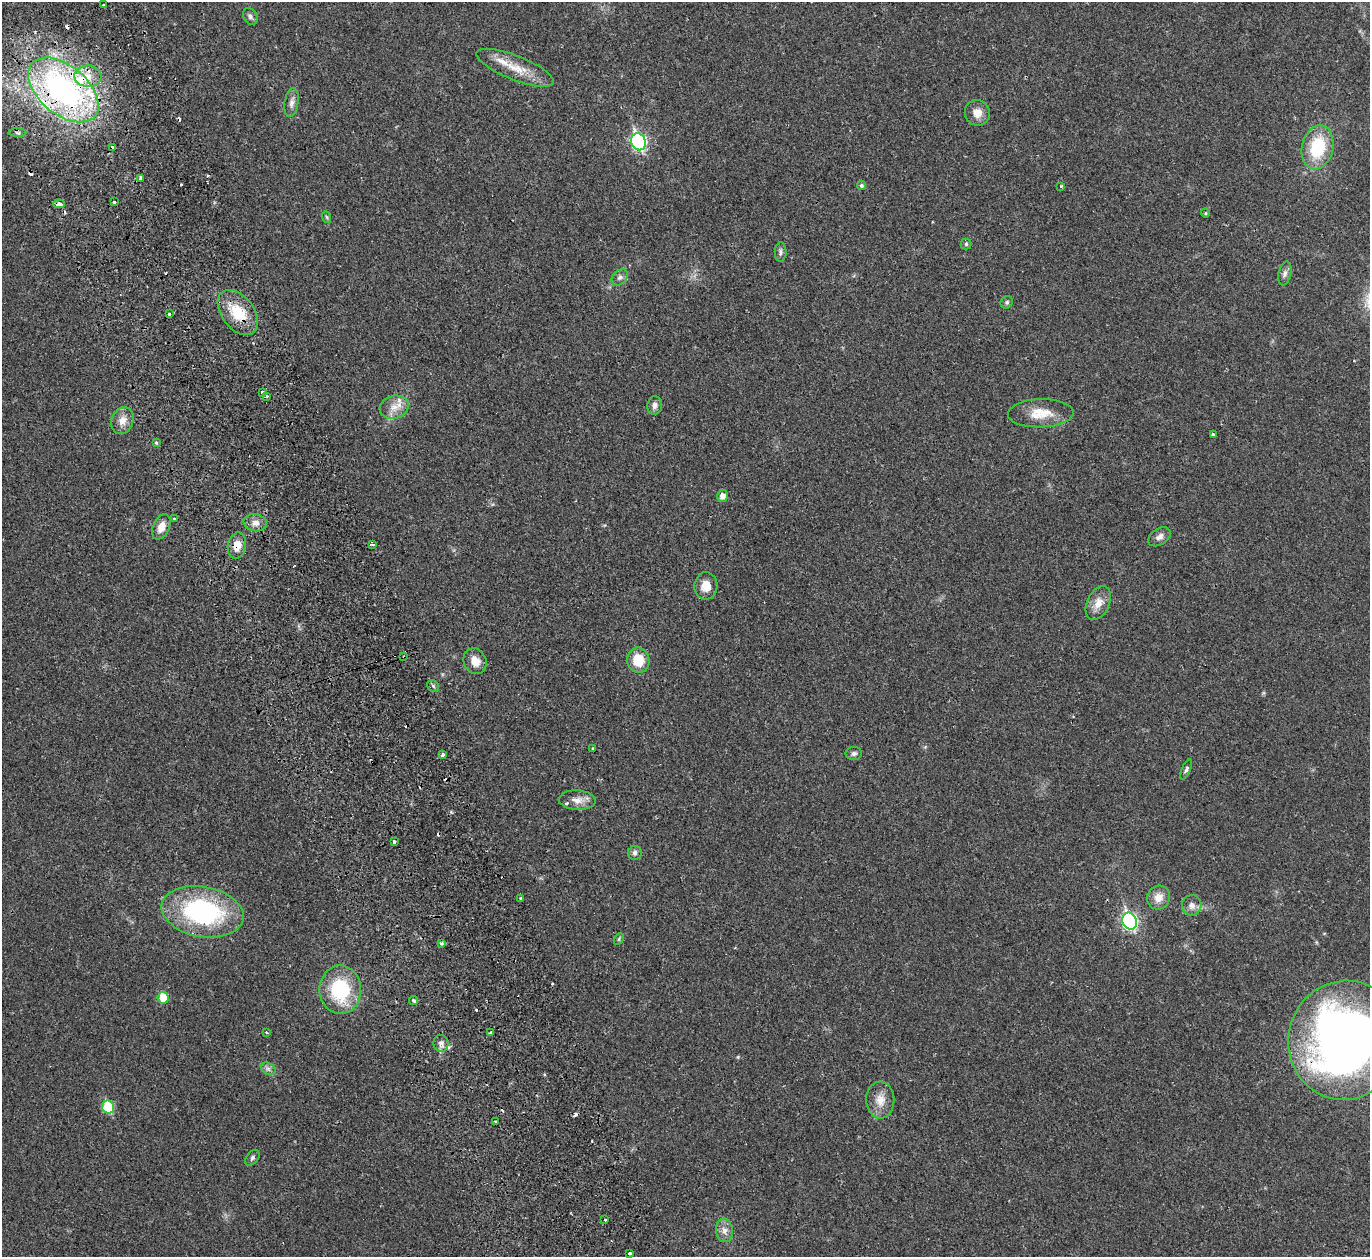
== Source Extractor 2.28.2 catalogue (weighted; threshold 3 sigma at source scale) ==
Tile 11 of 4 x 4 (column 3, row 3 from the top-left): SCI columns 2790-4157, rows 1438-2692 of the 5582 x 5510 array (HDU 1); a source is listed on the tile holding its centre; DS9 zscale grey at full resolution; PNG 1372 x 1259 px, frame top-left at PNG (2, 2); each listed source drawn as its Kron ellipse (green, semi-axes under 4 px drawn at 4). Shown black and unused: <1% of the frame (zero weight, under 2 of 3 exposures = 3% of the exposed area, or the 3 px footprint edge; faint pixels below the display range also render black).
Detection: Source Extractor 2.28.2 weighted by HDU 2 'WHT'; one run over the whole footprint, this tile lists its part. Background 0.0176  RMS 0.004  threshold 0.018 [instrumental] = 3 sigma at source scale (4.5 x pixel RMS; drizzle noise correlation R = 1.50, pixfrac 1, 0.05/0.05 arcsec/px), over >= 5 px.
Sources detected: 94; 14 cosmic-ray / hot-pixel residue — neither listed nor drawn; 5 inside a brighter listed object's ellipse — not listed separately; the other 75 listed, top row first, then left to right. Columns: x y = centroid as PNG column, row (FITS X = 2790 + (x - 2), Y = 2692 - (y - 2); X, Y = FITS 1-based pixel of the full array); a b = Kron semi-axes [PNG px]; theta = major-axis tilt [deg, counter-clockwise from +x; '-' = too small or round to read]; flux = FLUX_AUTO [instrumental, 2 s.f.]
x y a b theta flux
103 5 4 3 - 3.5
250 16 9 6 -58 1.2
515 68 41 12 -22 8.8
88 76 13 10 -3 5.3
63 90 41 24 -40 100
291 103 14 7 80 2
977 113 13 12 - 4.1
17 133 9 4 -1 0.84
638 142 9 7 -68 76
1318 147 22 15 77 20
113 148 3 3 - 4.4
141 178 4 3 - 2.5
861 186 4 4 - 0.85
1061 186 3 3 - 0.48
114 202 3 3 - 1.3
59 204 5 3 - 2.6
1205 213 4 4 - 0.42
326 217 6 4 -70 0.49
966 244 5 5 - 0.59
781 252 10 6 88 1.1
1285 273 12 6 78 1.5
620 277 9 7 42 1.3
1007 302 6 5 - 0.82
238 312 26 16 -52 12
169 313 3 3 - 1.9
263 392 3 3 - 3.4
267 396 3 3 - 1.2
655 405 9 7 83 1.7
394 407 15 11 16 4.3
1041 413 33 14 2 8.1
122 421 14 11 67 3.6
1213 434 3 3 - 0.89
156 442 4 3 - 0.52
722 496 6 5 - 2.2
175 519 3 3 - 1.2
255 523 12 8 -9 2.5
161 527 13 8 66 3.9
1159 537 12 8 33 1.9
373 545 3 3 - 1.7
237 546 13 9 78 4.3
706 586 14 11 88 4.2
1098 603 18 11 65 4.5
404 657 3 3 - 1.1
638 660 12 11 - 8.6
475 661 13 11 -67 4
433 686 6 5 - 0.76
592 748 3 2 - 0.47
854 753 8 6 1 1.1
443 755 3 3 - 2.1
1186 770 10 4 66 0.84
577 800 18 9 -3 3.4
394 842 3 3 - 1.8
635 853 7 6 - 1.2
1159 897 12 11 - 4.1
521 898 3 2 - 0.62
1192 905 10 9 - 2.4
203 912 41 25 -10 57
1130 921 8 7 - 85
619 939 6 4 61 0.52
441 943 4 3 - 0.55
340 990 24 21 -88 25
163 998 6 5 - 8.9
414 1000 4 4 - 1
266 1032 3 3 - 0.56
491 1032 3 2 - 0.38
1345 1040 60 57 74 270
441 1043 8 7 - 1.7
268 1069 8 5 -29 1.1
880 1100 18 14 -88 5.1
108 1107 6 6 - 18
495 1122 3 3 - 0.65
252 1158 9 6 52 0.94
605 1220 3 2 - 0.36
724 1230 12 8 -84 2.4
630 1253 3 3 - 1.5
Overlapping masked pixels (flux is a lower limit): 7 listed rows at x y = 63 90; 113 148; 59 204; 238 312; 237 546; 404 657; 1345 1040
Isophote crosses this tile's border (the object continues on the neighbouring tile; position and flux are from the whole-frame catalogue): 1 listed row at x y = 1345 1040